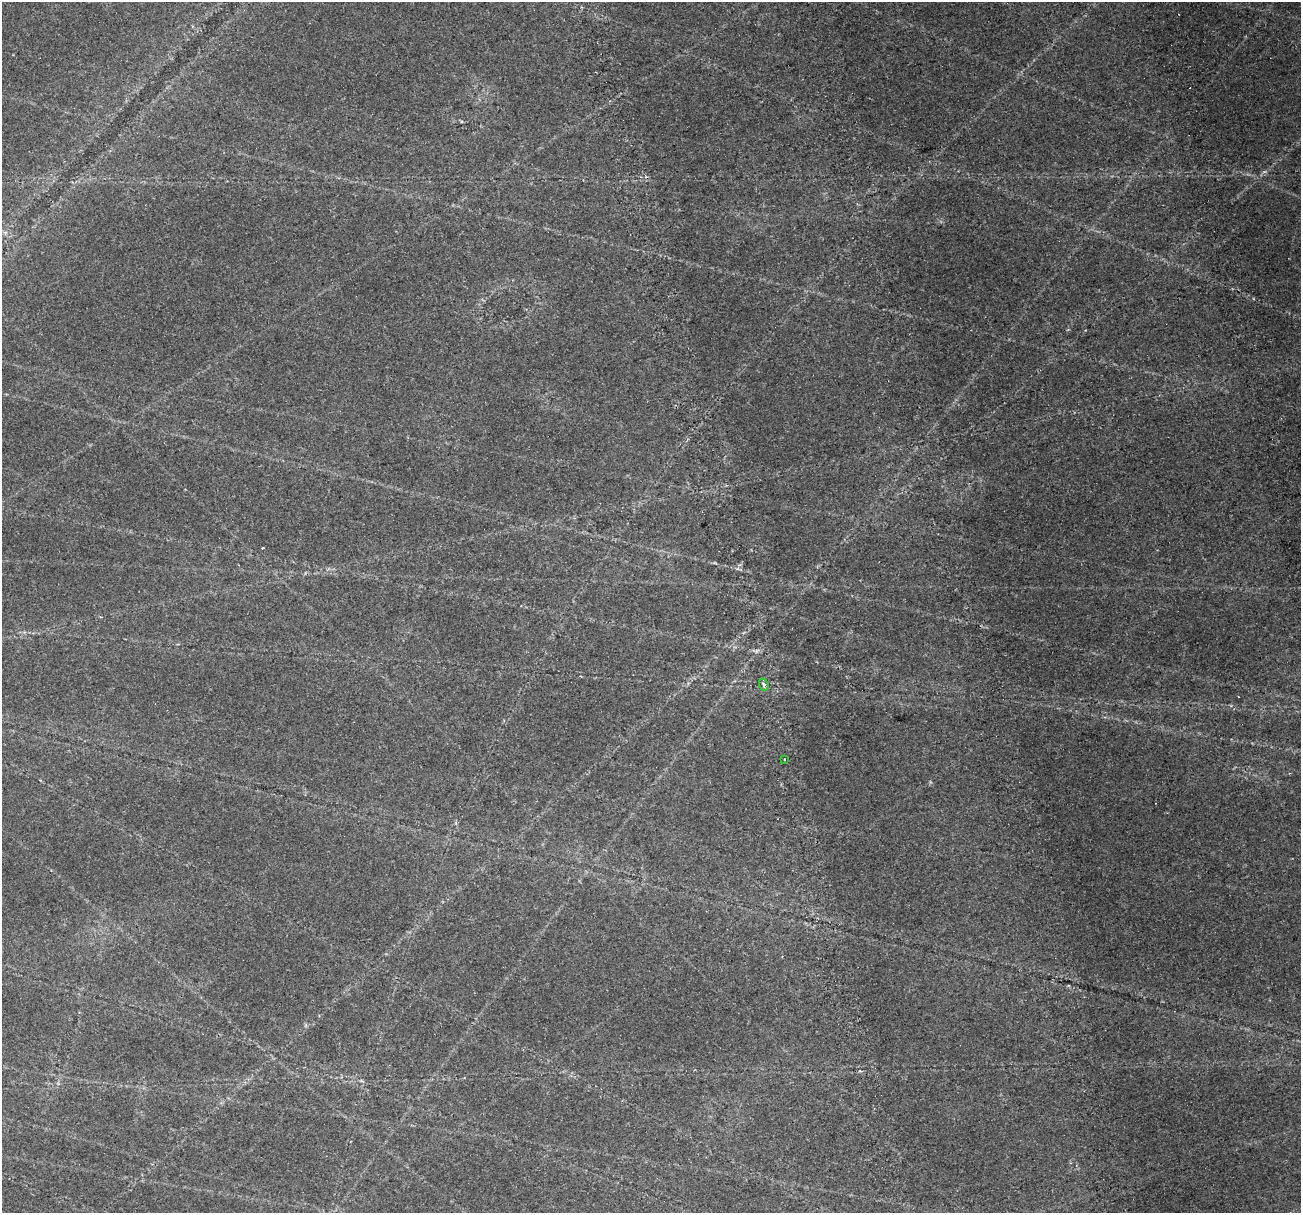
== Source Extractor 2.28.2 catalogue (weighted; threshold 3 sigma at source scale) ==
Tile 6 of 4 x 4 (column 2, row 2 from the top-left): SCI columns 1715-3013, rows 2982-4192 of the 6026 x 5914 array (HDU 1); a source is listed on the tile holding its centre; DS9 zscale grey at full resolution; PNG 1303 x 1215 px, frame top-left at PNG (2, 2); each listed source drawn as its Kron ellipse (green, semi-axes under 4 px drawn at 4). Shown black and unused: <1% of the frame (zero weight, under 2 of 4 exposures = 22% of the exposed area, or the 3 px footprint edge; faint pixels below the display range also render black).
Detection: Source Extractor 2.28.2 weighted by HDU 2 'WHT'; one run over the whole footprint, this tile lists its part. Background 0.0614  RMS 0.0038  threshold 0.0169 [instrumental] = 3 sigma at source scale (4.5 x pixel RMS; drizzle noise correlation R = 1.50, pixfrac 1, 0.0396/0.0396 arcsec/px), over >= 5 px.
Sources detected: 3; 1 cosmic-ray / hot-pixel residue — neither listed nor drawn; the other 2 listed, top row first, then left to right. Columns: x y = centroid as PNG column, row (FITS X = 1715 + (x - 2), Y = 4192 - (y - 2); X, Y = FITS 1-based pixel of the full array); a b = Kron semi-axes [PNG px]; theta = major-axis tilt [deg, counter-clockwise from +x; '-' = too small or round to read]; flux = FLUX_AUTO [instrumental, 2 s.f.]
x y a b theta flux
764 685 6 4 -68 0.89
784 759 3 2 - 0.45